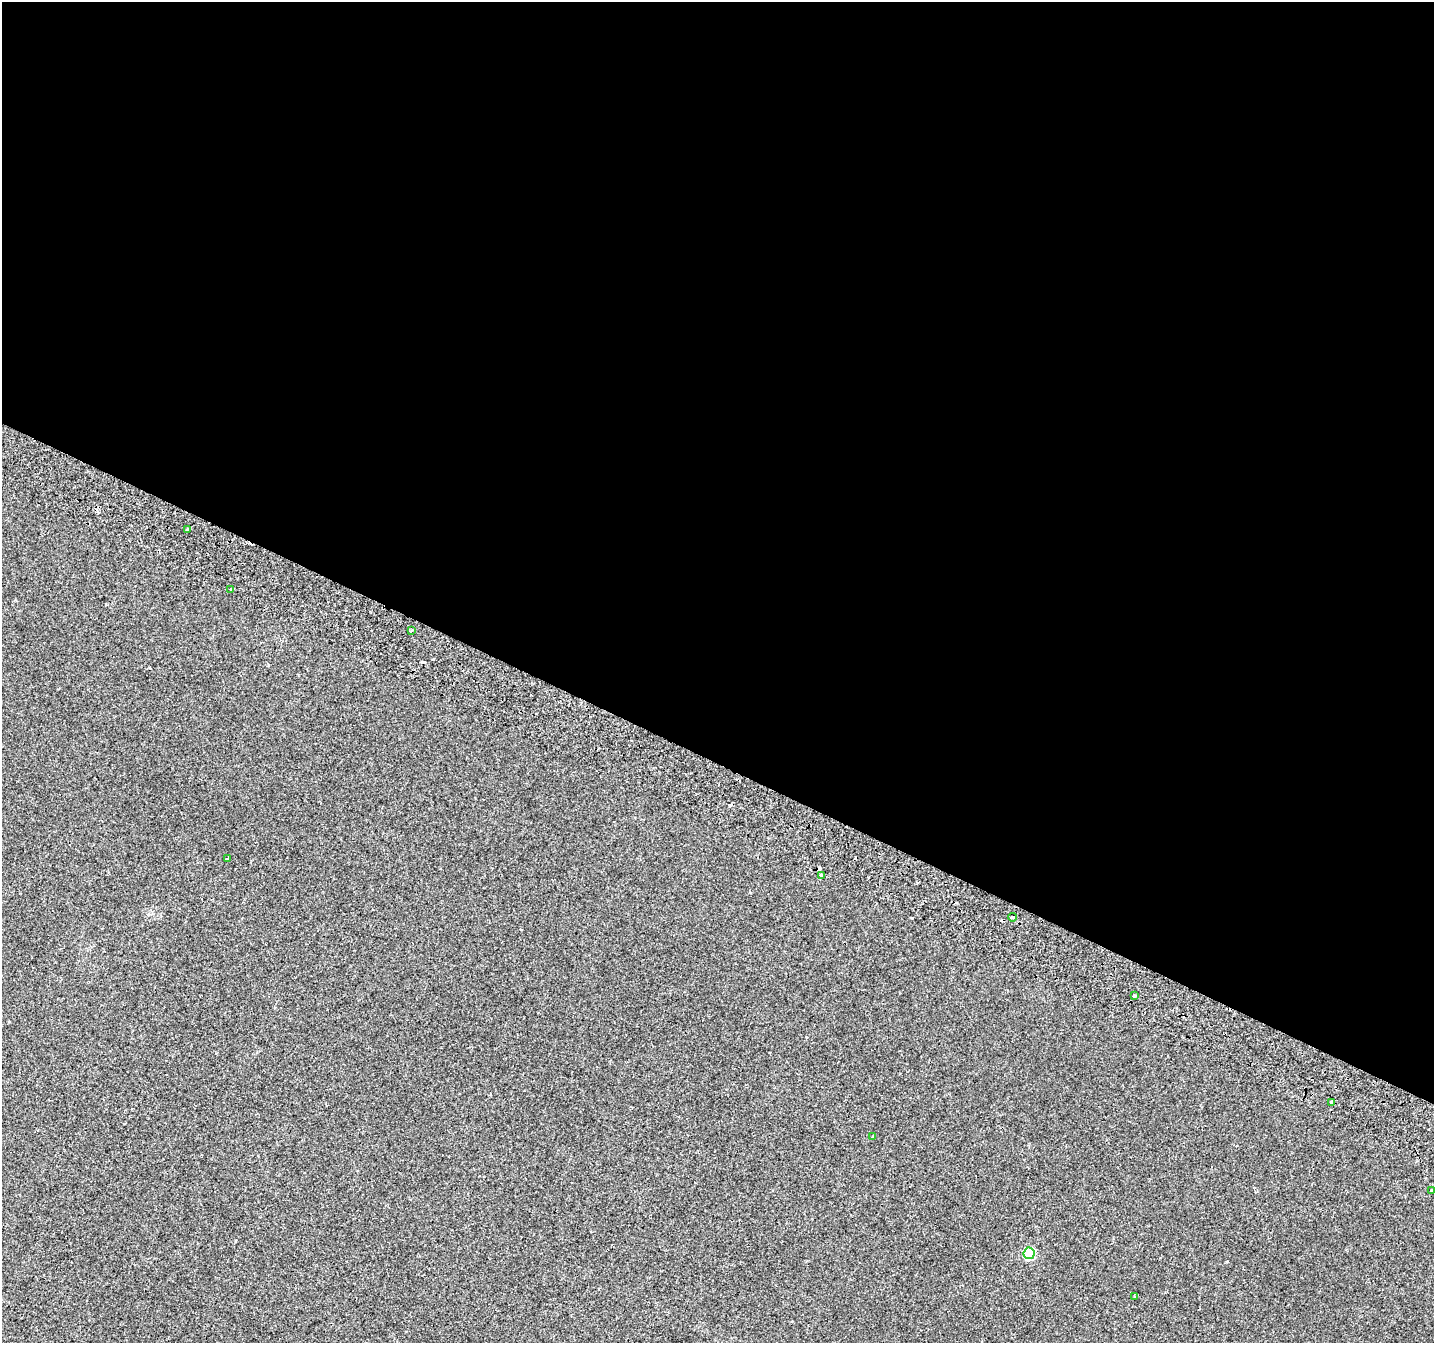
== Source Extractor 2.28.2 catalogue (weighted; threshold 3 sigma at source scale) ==
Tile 3 of 4 x 4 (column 3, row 1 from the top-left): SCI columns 2899-4330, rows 4344-5684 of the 5790 x 5939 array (HDU 1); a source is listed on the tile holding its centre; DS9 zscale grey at full resolution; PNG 1436 x 1345 px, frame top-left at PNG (2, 2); each listed source drawn as its Kron ellipse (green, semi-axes under 4 px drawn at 4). Shown black and unused: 57% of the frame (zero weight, under 2 of 3 exposures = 3% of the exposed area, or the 3 px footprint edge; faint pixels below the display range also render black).
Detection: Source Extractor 2.28.2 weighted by HDU 2 'WHT'; one run over the whole footprint, this tile lists its part. Background 0.0135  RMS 0.0032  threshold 0.0144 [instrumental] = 3 sigma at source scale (4.5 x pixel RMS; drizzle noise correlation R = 1.50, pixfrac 1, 0.0396/0.0396 arcsec/px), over >= 5 px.
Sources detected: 17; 5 cosmic-ray / hot-pixel residue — neither listed nor drawn; the other 12 listed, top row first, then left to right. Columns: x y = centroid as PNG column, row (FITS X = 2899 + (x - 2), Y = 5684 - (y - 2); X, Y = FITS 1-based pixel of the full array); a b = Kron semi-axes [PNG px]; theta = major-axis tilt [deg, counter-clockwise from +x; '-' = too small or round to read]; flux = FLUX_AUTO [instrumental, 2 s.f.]
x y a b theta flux
187 529 3 3 - 0.99
231 589 3 3 - 1.3
411 631 4 3 - 1.1
228 859 4 3 - 0.38
821 875 3 3 - 0.97
1012 917 4 3 - 3.7
1134 996 4 3 - 1.3
1332 1103 4 3 - 1
873 1137 3 3 - 0.61
1432 1191 3 3 - 0.84
1029 1253 6 5 - 20
1134 1296 3 2 - 0.21
Overlapping masked pixels (flux is a lower limit): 2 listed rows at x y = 1012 917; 1332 1103
Isophote crosses this tile's border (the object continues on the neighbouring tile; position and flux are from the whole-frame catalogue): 1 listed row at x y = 1432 1191
Unlisted compact peaks at least as high as the median listed source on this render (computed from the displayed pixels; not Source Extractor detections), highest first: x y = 1226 1262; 912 918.